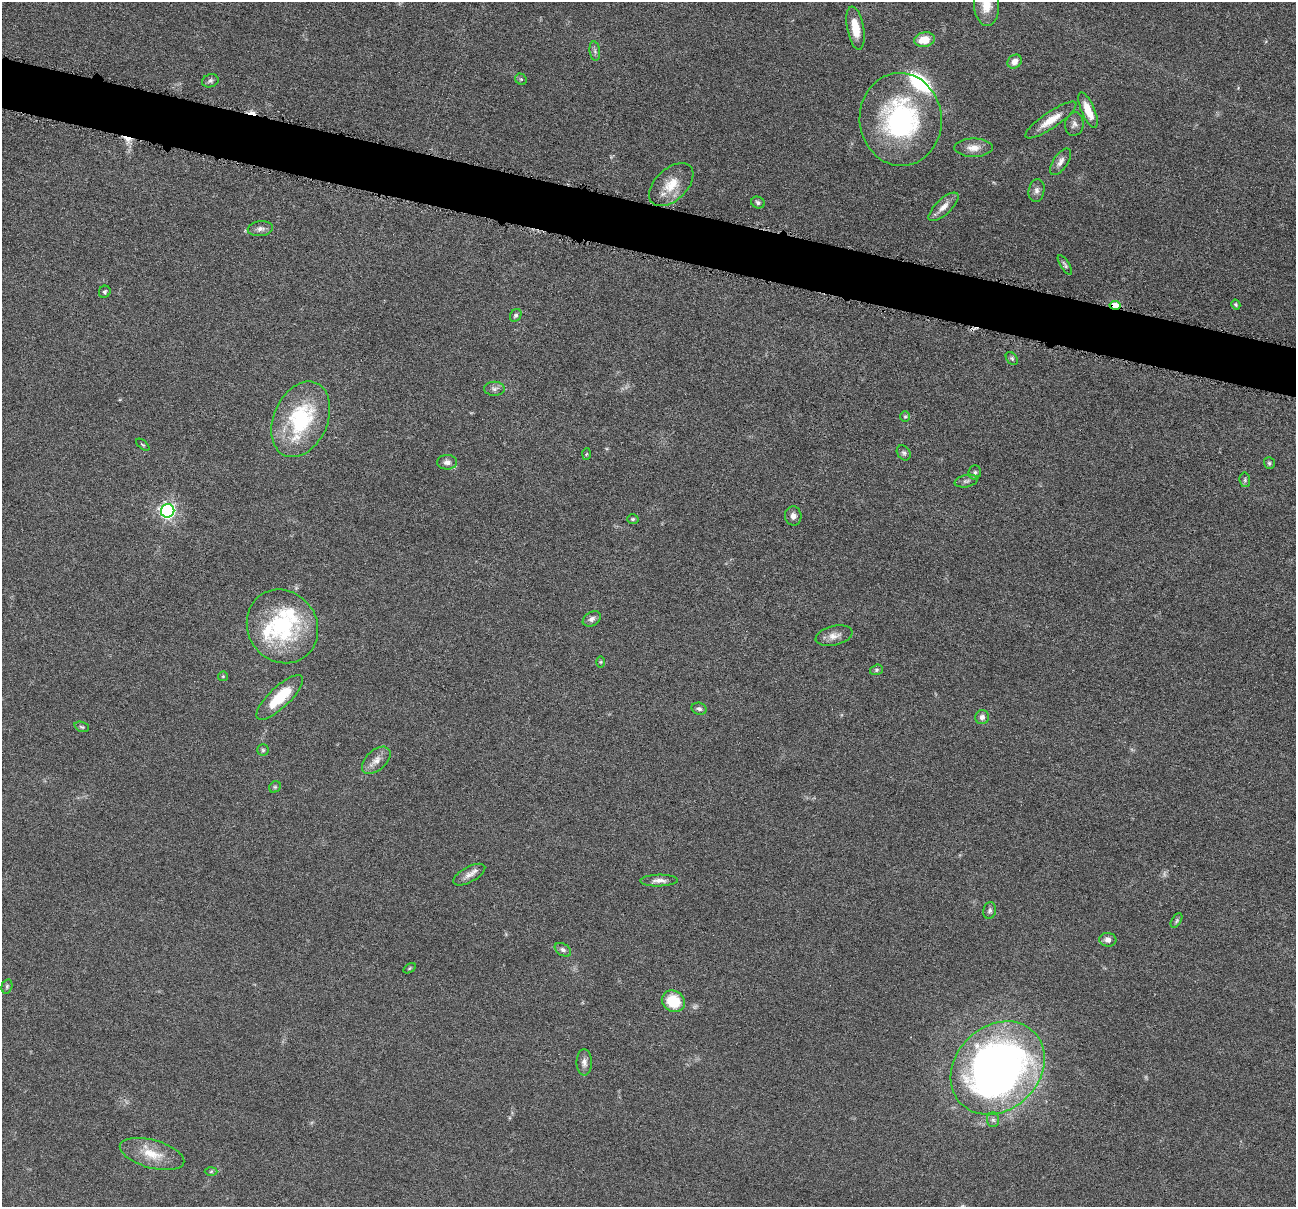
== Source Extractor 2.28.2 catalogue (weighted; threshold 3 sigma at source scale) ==
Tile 11 of 4 x 4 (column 3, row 3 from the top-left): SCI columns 2592-3885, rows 1457-2661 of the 5183 x 5197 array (HDU 1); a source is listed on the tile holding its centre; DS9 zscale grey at full resolution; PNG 1298 x 1209 px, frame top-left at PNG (2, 2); each listed source drawn as its Kron ellipse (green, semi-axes under 4 px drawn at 4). Shown black and unused: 4% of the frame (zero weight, under 4 of 8 exposures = <1% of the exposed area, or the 3 px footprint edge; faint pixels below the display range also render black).
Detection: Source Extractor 2.28.2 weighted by HDU 2 'WHT'; one run over the whole footprint, this tile lists its part. Background 0.0365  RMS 0.0036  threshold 0.0148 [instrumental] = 3 sigma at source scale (4.09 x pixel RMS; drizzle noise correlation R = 1.36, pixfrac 0.8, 0.05/0.05 arcsec/px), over >= 5 px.
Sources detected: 73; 2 too faint to see at this stretch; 2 cosmic-ray / hot-pixel residue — neither listed nor drawn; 4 inside a brighter listed object's ellipse — not listed separately; the other 65 listed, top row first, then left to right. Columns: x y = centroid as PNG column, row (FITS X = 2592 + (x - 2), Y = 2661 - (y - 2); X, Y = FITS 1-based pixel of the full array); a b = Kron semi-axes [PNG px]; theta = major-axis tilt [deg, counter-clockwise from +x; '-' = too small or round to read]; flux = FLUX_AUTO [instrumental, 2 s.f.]
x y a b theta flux
986 5 21 12 -86 7.8
855 28 22 8 -79 6.2
924 40 10 7 11 5.9
595 51 10 5 -82 0.9
1015 62 8 6 38 2.2
521 79 6 5 - 0.48
210 81 8 6 18 0.83
1088 110 19 6 -67 5.5
901 119 46 41 -85 58
1051 120 30 8 34 5.7
1074 124 12 9 82 1.6
973 148 19 9 0 3.5
1060 162 15 7 56 2
671 185 26 16 43 7.7
1037 190 11 8 79 1.6
758 202 7 5 -23 0.87
943 207 19 7 43 2.9
260 229 13 7 6 1.6
1065 265 11 4 -57 0.72
105 292 6 5 - 0.64
1115 305 5 4 - 14
1236 305 5 4 - 0.49
516 315 7 5 57 0.73
1012 358 7 5 -50 0.63
494 389 10 7 -2 1.3
905 417 5 5 - 0.48
301 419 40 27 66 31
143 445 8 3 -40 0.4
904 453 8 6 -55 0.84
586 454 6 4 86 0.35
447 462 10 7 1 1.6
1269 463 6 5 - 0.65
975 472 7 6 - 0.76
1245 480 7 5 -81 0.63
966 481 12 6 12 1.1
168 511 7 6 - 110
793 516 9 8 - 1.6
633 519 5 4 - 0.53
592 619 10 6 33 1.4
282 626 38 34 -56 38
834 636 19 9 13 2.8
601 662 6 4 90 0.37
876 670 7 5 16 0.6
223 676 5 4 - 0.37
280 697 30 10 44 12
699 709 7 6 - 0.8
982 717 7 6 - 1.4
82 727 8 5 -19 0.53
263 750 5 5 - 0.56
376 760 17 10 42 3
275 787 6 5 - 0.56
469 875 18 7 28 2.3
659 881 19 6 1 2
990 910 8 6 78 0.93
1176 920 8 4 59 0.6
1108 940 8 7 - 1.9
563 950 9 6 -33 1
410 968 7 4 32 0.44
7 986 7 5 75 0.63
673 1001 12 10 -31 11
584 1062 13 7 -89 1.7
998 1068 51 42 44 220
993 1120 7 6 - 0.87
152 1154 33 14 -15 8.3
211 1171 6 4 2 0.5
Overlapping masked pixels (flux is a lower limit): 1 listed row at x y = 1115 305
Isophote crosses this tile's border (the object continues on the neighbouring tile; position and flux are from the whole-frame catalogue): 1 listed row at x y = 986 5